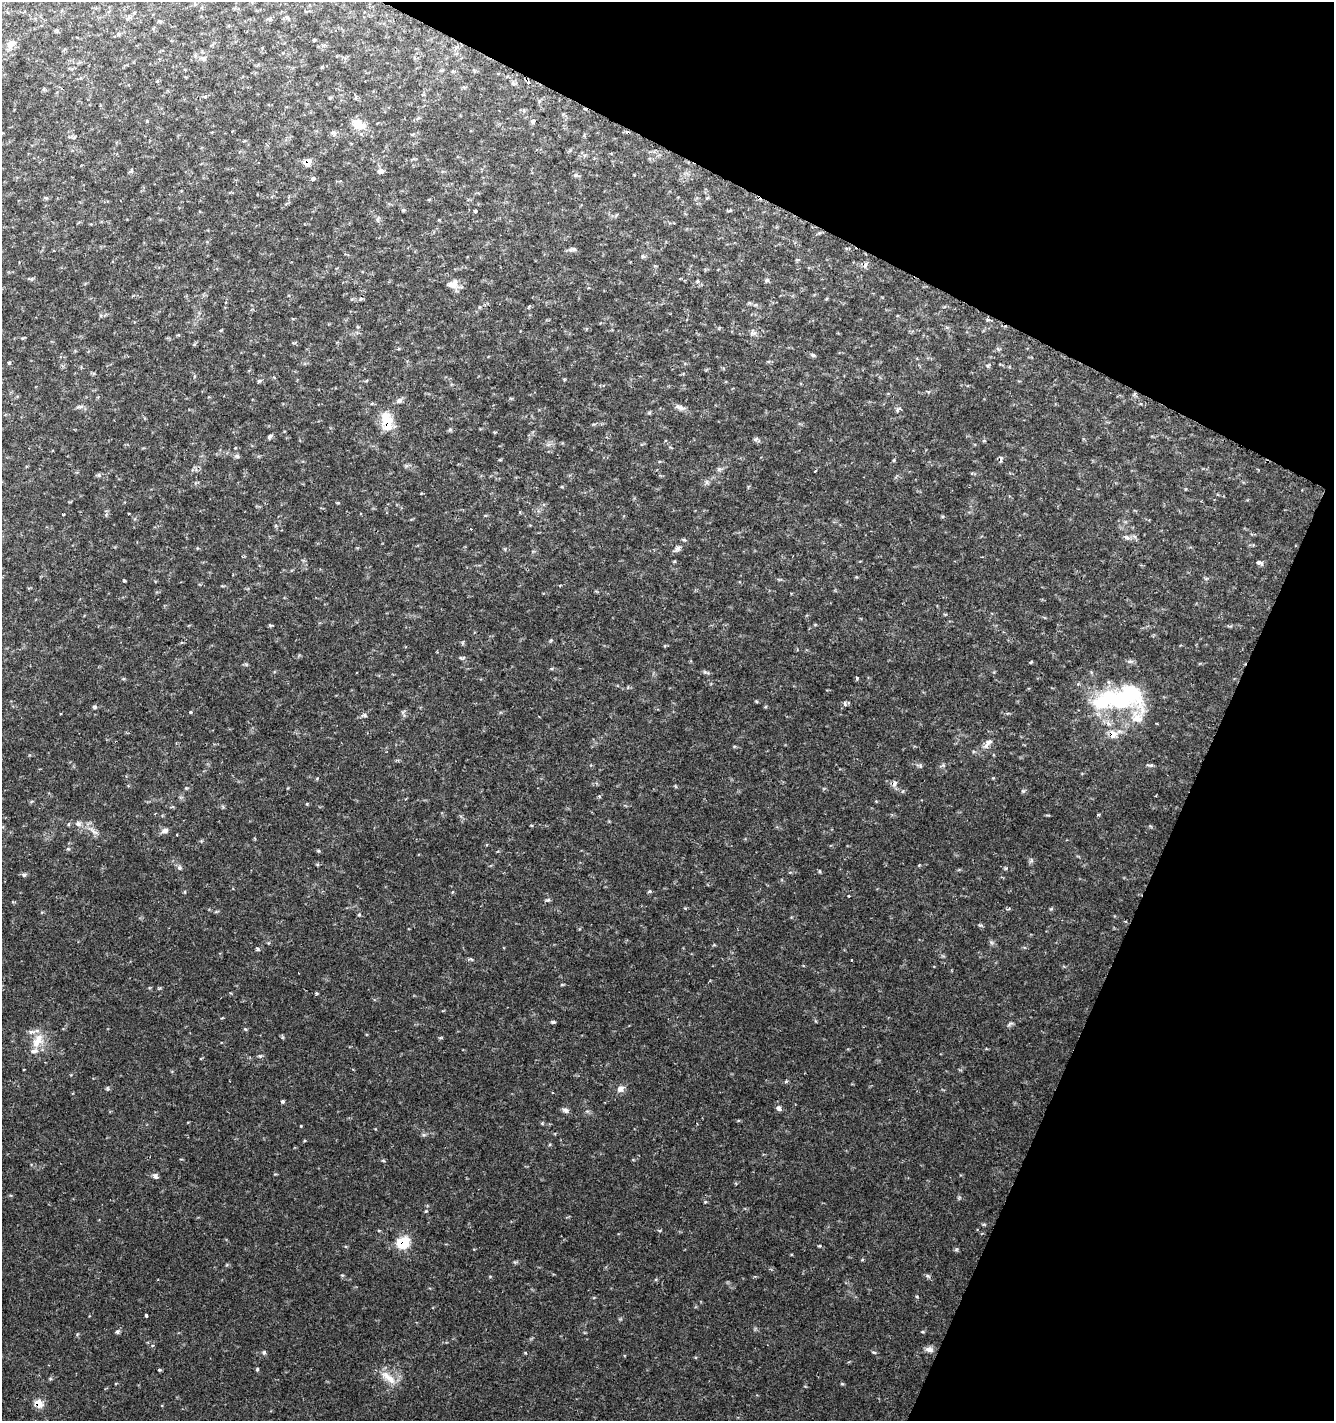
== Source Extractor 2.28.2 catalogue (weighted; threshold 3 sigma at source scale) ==
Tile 8 of 4 x 4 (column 4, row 2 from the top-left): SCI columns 4264-5595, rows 2842-4260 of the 5800 x 5692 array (HDU 1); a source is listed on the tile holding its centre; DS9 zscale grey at full resolution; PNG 1336 x 1423 px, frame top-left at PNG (2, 2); no overlay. Shown black and unused: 23% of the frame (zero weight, under 2 of 3 exposures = <1% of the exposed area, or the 3 px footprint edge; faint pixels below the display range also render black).
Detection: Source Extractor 2.28.2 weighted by HDU 2 'WHT'; one run over the whole footprint, this tile lists its part. Background 0.0364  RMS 0.0033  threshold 0.015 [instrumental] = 3 sigma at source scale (4.5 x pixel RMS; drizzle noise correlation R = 1.50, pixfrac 1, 0.0396/0.0396 arcsec/px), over >= 5 px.
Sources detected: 121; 3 inside a brighter object's white glare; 6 cosmic-ray / hot-pixel residue — not listed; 3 inside a brighter listed object's ellipse — not listed separately; the other 109 listed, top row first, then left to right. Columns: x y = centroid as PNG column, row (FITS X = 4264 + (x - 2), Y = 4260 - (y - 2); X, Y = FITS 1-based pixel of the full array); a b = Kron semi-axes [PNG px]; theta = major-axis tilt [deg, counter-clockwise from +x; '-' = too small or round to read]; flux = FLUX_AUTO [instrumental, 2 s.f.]
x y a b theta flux
134 13 4 4 - 0.42
287 17 6 4 -57 0.51
118 34 7 4 46 0.52
11 44 15 9 31 2.2
203 58 10 6 -31 1.1
513 84 8 5 -35 0.77
205 96 6 4 1 0.43
330 98 5 4 - 0.39
532 121 6 6 - 0.68
358 124 18 11 -31 4.3
334 133 8 6 -46 0.92
308 162 9 7 38 2.5
380 171 10 6 0 0.95
576 175 6 4 -18 0.58
313 178 6 4 54 0.54
46 198 5 4 - 0.41
403 210 5 5 - 0.43
475 211 3 3 - 5.2
573 249 11 5 4 0.88
643 256 5 5 - 0.54
865 265 8 5 68 1.2
32 278 6 4 20 0.5
767 280 6 5 - 0.65
697 281 6 4 68 0.55
453 284 15 10 24 2.6
360 299 5 3 - 0.41
479 307 5 4 - 0.44
753 333 8 4 -1 0.91
813 355 5 5 - 0.59
9 363 4 4 - 0.44
259 381 5 5 - 0.5
399 400 7 6 - 1.1
80 407 12 4 7 0.86
680 407 14 6 -23 1.6
897 410 6 4 72 0.59
387 422 26 13 -80 8
450 429 6 4 0 0.48
269 436 7 5 49 0.67
756 439 6 5 - 0.63
984 441 5 3 - 0.37
237 456 6 6 - 0.68
894 460 5 3 - 0.36
815 471 3 2 - 0.71
129 514 3 2 - 0.39
63 515 3 3 - 0.34
1127 537 10 5 -34 1
678 548 10 6 46 1.2
1260 563 9 5 -17 1.3
124 580 3 3 - 0.56
270 625 6 4 -18 0.4
551 640 5 4 - 0.39
462 658 9 4 3 0.58
857 678 4 3 - 0.84
1132 692 49 23 -54 18
845 704 7 5 -50 0.66
190 712 3 3 - 1.5
365 715 6 4 -63 0.56
1113 734 11 8 -80 2.8
987 744 19 6 48 2
1150 765 10 4 -2 0.65
1023 791 6 4 -43 0.47
599 796 5 4 - 0.34
307 804 5 3 - 0.29
68 824 5 3 - 0.33
78 824 8 7 - 1.2
531 825 5 3 - 0.27
165 831 9 6 12 1.3
94 832 13 5 -32 1.5
179 868 6 6 - 0.77
819 871 5 3 - 0.37
24 874 6 5 - 0.61
649 891 5 4 - 0.45
185 892 5 3 - 0.31
849 896 3 2 - 0.67
548 900 6 4 42 0.57
359 915 4 4 - 0.37
991 942 7 4 -19 0.59
258 949 5 4 - 0.49
471 959 10 3 -11 0.5
562 985 5 3 - 0.33
553 1022 6 4 -8 0.57
1010 1024 10 4 31 0.69
245 1029 5 4 - 0.37
37 1041 22 12 60 5.7
260 1056 6 4 -89 0.47
786 1081 6 4 20 0.4
107 1088 6 4 -89 0.44
620 1089 10 8 53 1.7
283 1101 4 4 - 0.57
779 1108 7 6 - 0.96
565 1110 8 6 -37 1.1
542 1123 5 4 - 0.36
423 1135 6 4 17 0.54
155 1176 7 6 - 1.1
705 1202 5 3 - 0.34
426 1211 4 3 - 0.33
403 1242 12 11 - 9.3
819 1246 5 3 - 0.29
342 1275 6 3 -17 0.36
490 1276 5 3 - 0.3
146 1315 4 3 - 0.72
118 1332 6 5 - 0.64
929 1349 10 7 -9 1.6
264 1352 6 4 -69 0.54
874 1352 7 3 -14 0.38
257 1369 5 4 - 0.41
159 1370 5 3 - 0.37
388 1378 27 9 -41 4.5
39 1404 8 6 -60 5.4
Overlapping masked pixels (flux is a lower limit): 5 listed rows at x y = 308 162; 387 422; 1113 734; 403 1242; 39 1404
Unlisted compact peaks at least as high as the median listed source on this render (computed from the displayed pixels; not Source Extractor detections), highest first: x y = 956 1249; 301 1126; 1006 868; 1031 662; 842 1384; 705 672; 920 766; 1098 815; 1051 909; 984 1224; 318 851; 685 908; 68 849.